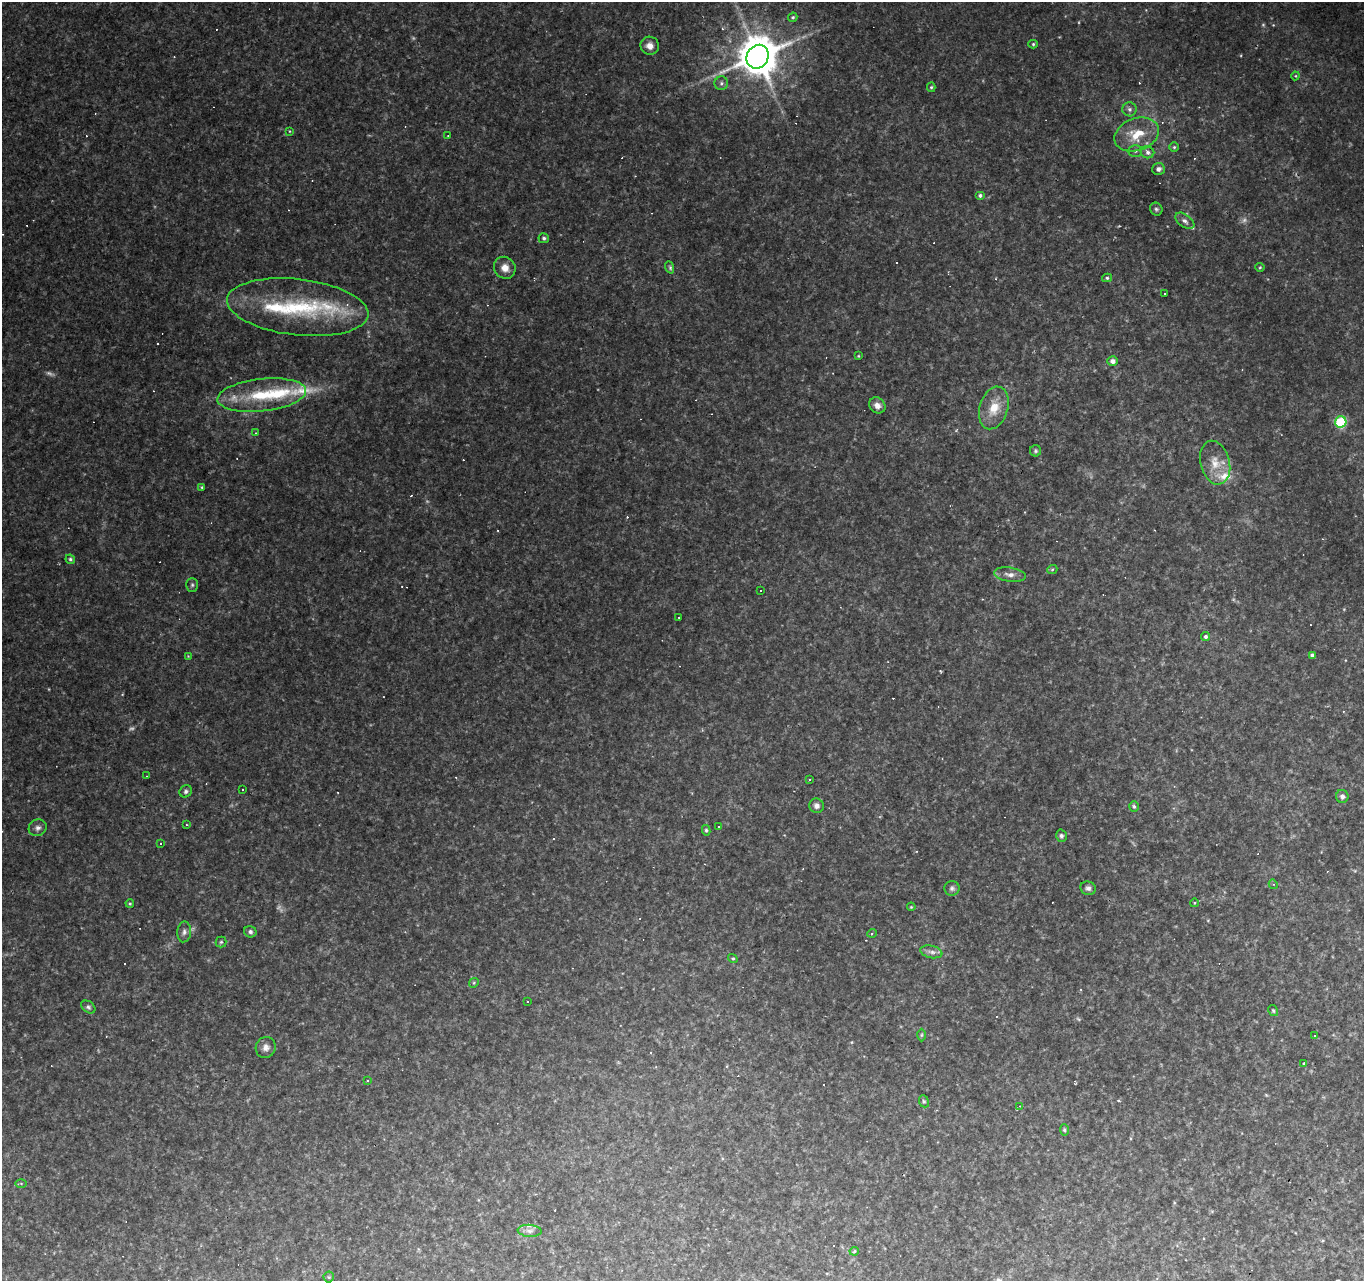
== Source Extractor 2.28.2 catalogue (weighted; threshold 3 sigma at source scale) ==
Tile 7 of 4 x 4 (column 3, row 2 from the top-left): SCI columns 2728-4089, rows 2830-4108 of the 5451 x 5596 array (HDU 1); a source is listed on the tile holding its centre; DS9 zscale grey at full resolution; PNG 1366 x 1283 px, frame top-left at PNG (2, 2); each listed source drawn as its Kron ellipse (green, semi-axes under 4 px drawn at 4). Shown black and unused: <1% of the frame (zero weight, under 2 of 3 exposures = <1% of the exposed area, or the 3 px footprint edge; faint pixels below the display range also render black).
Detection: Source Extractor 2.28.2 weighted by HDU 2 'WHT'; one run over the whole footprint, this tile lists its part. Background 0.141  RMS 0.0078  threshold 0.0351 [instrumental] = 3 sigma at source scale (4.5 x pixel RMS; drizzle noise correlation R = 1.50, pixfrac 1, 0.0396/0.0396 arcsec/px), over >= 5 px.
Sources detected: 149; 10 too faint to see at this stretch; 47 cosmic-ray / hot-pixel residue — neither listed nor drawn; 7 inside a brighter listed object's ellipse — not listed separately; the other 85 listed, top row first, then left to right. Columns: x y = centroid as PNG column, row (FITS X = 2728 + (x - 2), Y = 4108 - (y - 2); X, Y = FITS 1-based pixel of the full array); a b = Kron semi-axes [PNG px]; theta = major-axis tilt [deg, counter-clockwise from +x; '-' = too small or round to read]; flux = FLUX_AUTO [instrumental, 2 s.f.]
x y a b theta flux
793 17 5 4 - 1.3
1033 44 5 4 - 1.1
650 46 9 9 - 5.8
758 57 12 10 58 2900
1295 76 4 4 - 0.72
721 83 7 6 - 2.2
931 87 5 4 - 1.2
1130 109 7 7 - 2.6
289 131 4 2 - 0.56
1137 134 23 16 20 22
448 136 3 3 - 0.72
1174 147 4 4 - 1
1135 151 7 6 - 1.7
1147 152 7 6 - 2.5
1158 169 6 6 - 3.3
980 195 5 4 - 1.8
1156 209 6 6 - 1.7
1185 221 11 6 -36 3.1
544 238 5 5 - 1.7
669 267 6 4 -69 1.6
1260 267 4 4 - 0.84
505 268 11 10 - 6.8
1107 278 5 4 - 1.4
1165 294 3 3 - 3.1
298 307 71 28 -6 82
858 356 3 3 - 0.71
1113 361 5 5 - 3.9
262 395 45 16 6 41
877 405 9 7 -41 4.6
994 408 22 14 73 17
1341 422 6 5 - 66
256 433 3 2 - 0.54
1036 451 5 5 - 1.4
1215 463 22 14 -75 15
202 487 3 3 - 0.8
70 559 5 4 - 1.5
1052 570 5 3 - 0.88
1010 575 16 7 -9 5.2
192 585 7 5 90 1.5
761 590 3 3 - 1.8
679 617 2 2 - 0.61
1206 637 4 4 - 1.8
1312 655 4 4 - 2.2
188 656 4 4 - 0.57
147 776 3 2 - 0.46
810 779 3 3 - 17
243 789 3 3 - 1.2
186 791 6 5 - 1.9
1342 796 6 6 - 2.2
816 806 7 7 - 3.2
1134 806 5 4 - 1.5
187 825 3 3 - 0.93
719 826 3 2 - 0.89
38 828 9 8 - 3.4
706 830 5 4 - 1.3
1061 836 6 5 - 1.8
160 844 3 3 - 1.6
1273 884 5 4 - 0.91
952 888 7 7 - 2.2
1088 888 8 6 -19 2.5
130 903 4 3 - 0.97
1194 903 4 3 - 0.59
911 907 4 3 - 0.68
184 932 10 7 84 3.1
250 932 6 5 - 2.1
872 933 5 3 - 0.79
221 942 5 5 - 1.3
931 952 11 6 -12 3.7
733 958 5 4 - 0.97
474 983 5 4 - 0.93
528 1002 3 2 - 0.91
88 1007 8 5 -35 1.9
1273 1010 6 4 -58 1.1
921 1035 6 4 89 1.2
1314 1036 3 2 - 0.68
266 1047 10 10 - 4.5
1304 1064 4 3 - 6.6
368 1081 3 2 - 1.1
924 1101 6 4 -67 1.3
1020 1106 4 3 - 0.76
1064 1130 5 4 - 1.3
21 1184 6 4 -1 0.94
530 1231 12 6 -4 3.3
854 1251 5 3 - 0.91
329 1277 5 5 - 1